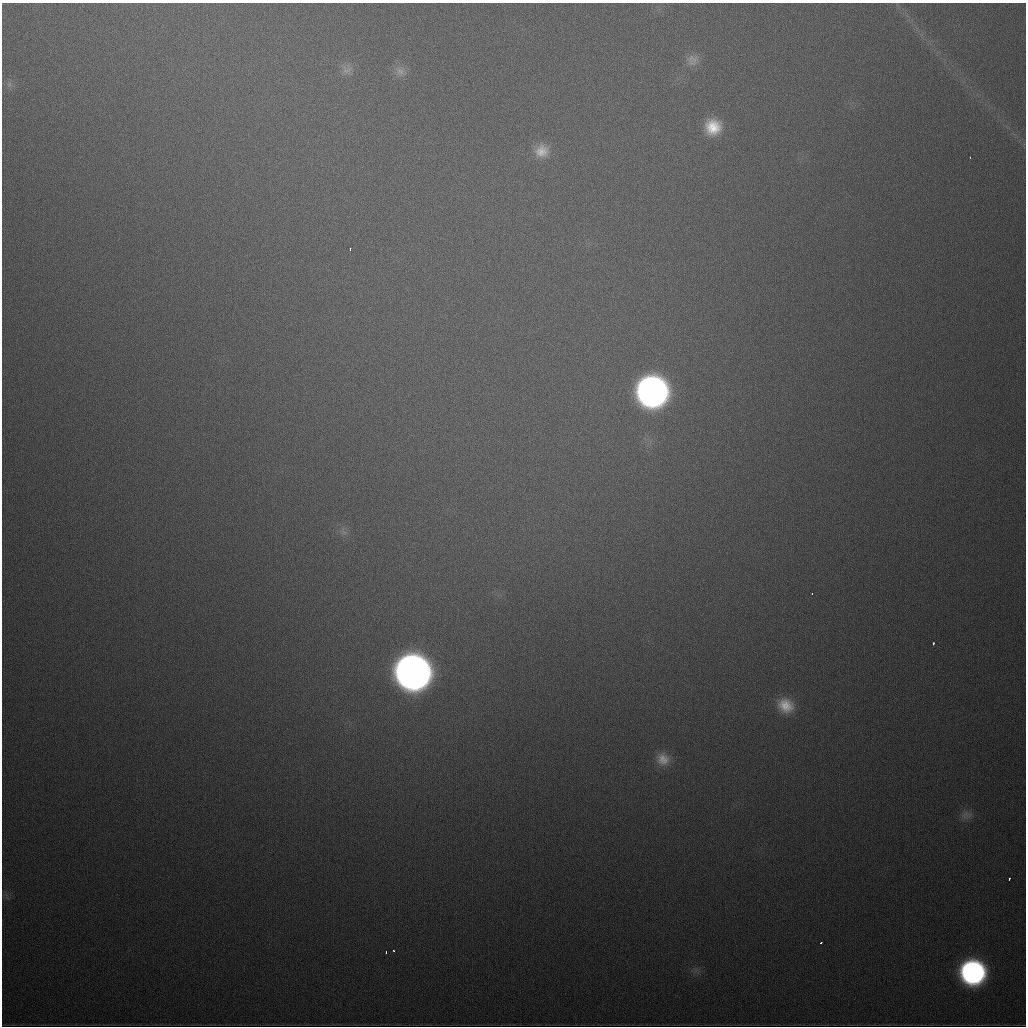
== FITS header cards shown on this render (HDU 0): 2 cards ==
NAXIS1  =                 1024
NAXIS2  =                 1024

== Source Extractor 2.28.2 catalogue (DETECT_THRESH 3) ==
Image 1024 x 1024 px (HDU 0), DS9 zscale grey, 1 PNG px = 1 image px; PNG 1028 x 1028 px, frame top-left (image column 1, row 1024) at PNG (2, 3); no overlay
Background 582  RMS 19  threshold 56.8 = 3 sigma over >= 5 px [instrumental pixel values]
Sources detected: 21; all 21 listed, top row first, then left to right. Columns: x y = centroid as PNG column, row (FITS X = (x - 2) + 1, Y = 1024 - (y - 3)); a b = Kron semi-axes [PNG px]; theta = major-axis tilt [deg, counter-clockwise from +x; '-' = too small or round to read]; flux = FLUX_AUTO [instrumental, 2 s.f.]
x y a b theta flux
693 60 16 15 - 1.4e+04
347 70 16 8 20 9.6e+03
400 71 14 10 -49 1.1e+04
9 84 10 6 82 5.2e+03
713 127 17 17 - 3.8e+04
542 151 18 16 14 2.3e+04
970 157 3 2 - 1.2e+03
350 249 3 2 - 1.7e+03
652 392 20 20 - 1.1e+06
344 532 8 5 -30 4.4e+03
812 594 3 2 - 4.2e+03
933 643 3 2 - 2.1e+03
413 672 21 20 - 2.3e+06
785 705 20 17 -31 3.1e+04
663 759 17 16 - 2.0e+04
966 815 15 12 -2 1.0e+04
1009 879 4 2 - 2.6e+03
821 943 3 2 - 2.9e+03
394 951 3 3 - 4.2e+03
386 952 3 2 - 4.5e+03
973 972 18 17 - 3.9e+05